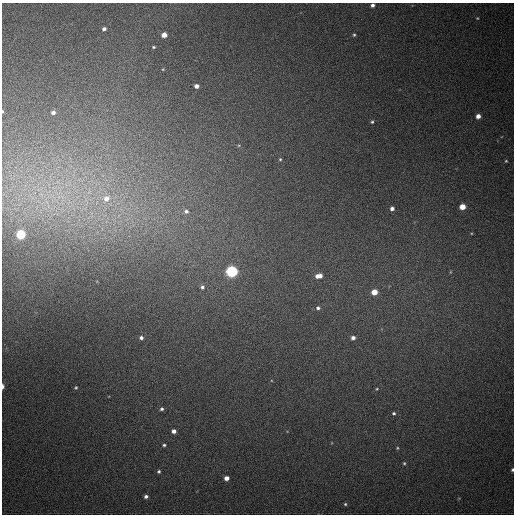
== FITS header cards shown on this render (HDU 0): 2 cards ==
NAXIS1  =                  512
NAXIS2  =                  512

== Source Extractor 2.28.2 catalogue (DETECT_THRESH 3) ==
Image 512 x 512 px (HDU 0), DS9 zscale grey, 1 PNG px = 1 image px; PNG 516 x 516 px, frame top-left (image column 1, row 512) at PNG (2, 3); no overlay
Background 539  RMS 15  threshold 46.1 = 3 sigma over >= 5 px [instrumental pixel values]
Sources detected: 41; all 41 listed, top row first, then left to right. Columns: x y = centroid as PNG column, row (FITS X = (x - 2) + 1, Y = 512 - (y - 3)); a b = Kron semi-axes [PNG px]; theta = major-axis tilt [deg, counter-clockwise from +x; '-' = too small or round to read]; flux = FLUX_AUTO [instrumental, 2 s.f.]
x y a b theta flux
372 5 5 4 - 3300
477 18 3 3 - 810
104 29 4 3 - 3300
164 35 5 4 - 9200
354 35 4 4 - 1400
154 47 3 3 - 1200
163 69 4 3 - 970
196 86 4 4 - 4900
2 111 3 2 - 830
53 112 4 4 - 4200
478 116 5 4 - 6600
372 122 5 4 - 1500
280 159 4 3 - 1100
506 161 3 3 - 1000
106 198 12 10 28 15000
462 207 5 4 - 14000
392 209 4 4 - 4100
186 211 8 7 - 4500
21 234 5 5 - 76000
232 271 5 5 - 210000
450 272 5 3 - 990
319 276 8 5 10 8700
202 287 6 5 - 3000
374 292 5 5 - 15000
318 308 5 5 - 2600
141 338 4 4 - 3100
353 338 4 4 - 4100
3 386 5 2 - 4400
76 388 4 4 - 1300
377 389 5 4 - 1100
162 409 4 4 - 2100
394 413 5 4 - 1800
174 431 4 4 - 4800
164 445 4 3 - 1700
397 448 4 3 - 1100
404 463 5 4 - 1400
512 470 4 3 - 1500
159 471 4 4 - 1800
226 478 4 4 - 6400
146 496 4 4 - 3200
345 504 4 4 - 1400
At the frame edge (FLAGS 8, measured only in part): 4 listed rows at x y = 372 5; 2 111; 3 386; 512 470